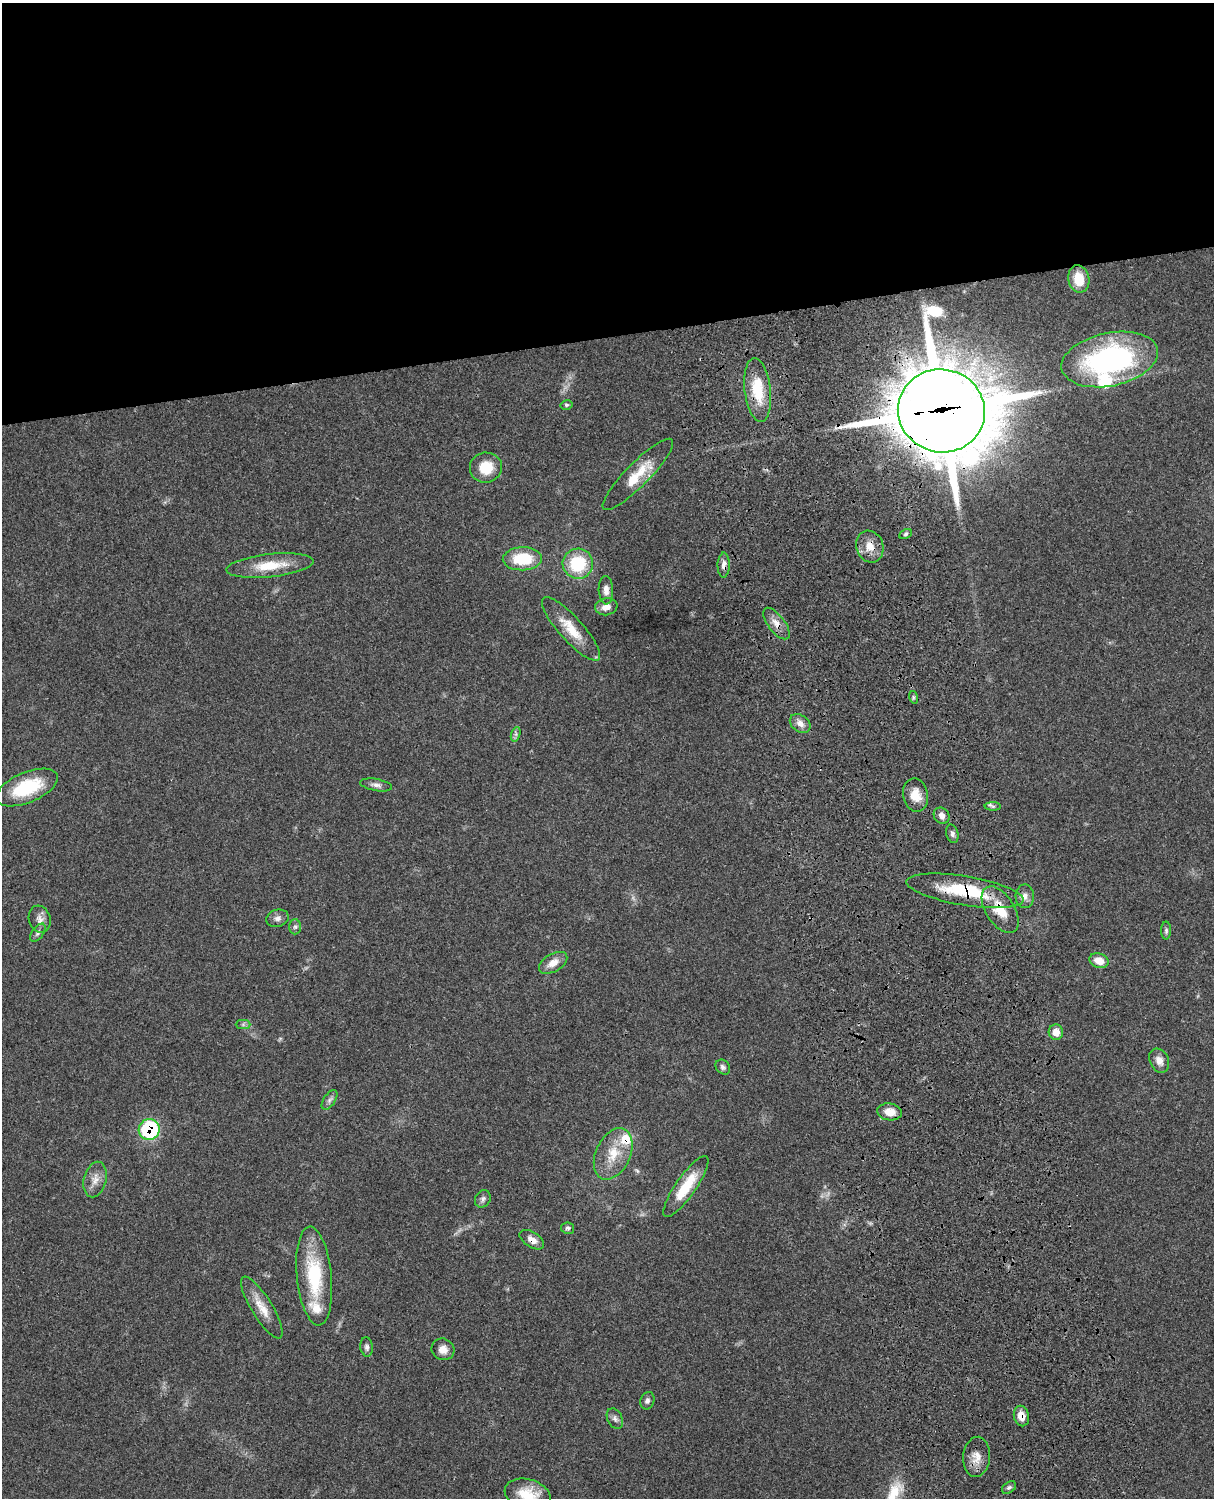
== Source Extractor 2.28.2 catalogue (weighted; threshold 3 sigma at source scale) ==
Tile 2 of 4 x 3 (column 2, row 1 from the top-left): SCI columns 1334-2545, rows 3268-4763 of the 5090 x 4928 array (HDU 1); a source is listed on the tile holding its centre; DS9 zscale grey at full resolution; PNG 1216 x 1500 px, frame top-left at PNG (2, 3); each listed source drawn as its Kron ellipse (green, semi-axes under 4 px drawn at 4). Shown black and unused: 22% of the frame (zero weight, under 3 of 4 exposures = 6% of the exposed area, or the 3 px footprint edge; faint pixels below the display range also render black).
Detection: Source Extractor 2.28.2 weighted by HDU 2 'WHT'; one run over the whole footprint, this tile lists its part. Background 0.0815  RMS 0.0058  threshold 0.0263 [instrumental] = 3 sigma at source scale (4.5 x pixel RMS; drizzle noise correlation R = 1.50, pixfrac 1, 0.05/0.05 arcsec/px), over >= 5 px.
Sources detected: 63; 4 inside a brighter listed object's ellipse — not listed separately; the other 59 listed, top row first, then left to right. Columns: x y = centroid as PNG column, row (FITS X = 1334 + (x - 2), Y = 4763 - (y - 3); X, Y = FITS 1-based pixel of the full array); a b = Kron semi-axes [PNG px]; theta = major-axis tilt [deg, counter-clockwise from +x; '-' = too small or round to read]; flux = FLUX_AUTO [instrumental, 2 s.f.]
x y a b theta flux
1079 279 14 10 -80 13
1110 359 49 26 12 130
758 390 32 13 -83 20
566 405 6 4 12 0.93
941 411 44 41 -16 6600
486 468 16 15 - 14
638 474 48 11 45 16
905 534 7 4 28 1.1
870 546 16 13 -71 7.9
522 559 19 11 2 22
578 564 15 15 - 29
724 565 12 6 89 2.9
270 566 44 11 6 18
606 590 14 7 -87 3.7
606 607 11 8 9 4.5
776 623 19 8 -53 5.3
571 629 41 12 -48 14
913 697 6 4 -72 0.9
800 723 11 8 -36 4.1
516 734 7 4 72 1.4
376 785 16 6 -10 2.6
27 788 33 15 23 29
916 795 17 12 -79 8.4
993 806 8 4 0 1.2
942 816 8 7 - 3
952 834 9 6 -75 1.7
965 891 59 14 -9 36
1025 896 12 9 -89 3.7
1000 910 26 14 -58 14
277 918 11 8 16 2.6
40 919 14 11 -72 3.7
295 927 7 6 - 1.4
1166 931 9 5 90 1.4
38 933 10 5 54 1.7
1099 961 10 7 -20 6.9
553 963 15 9 30 5.8
243 1024 7 4 0 1.2
1056 1032 7 7 - 6.3
1159 1061 13 9 -64 4.4
723 1067 8 6 -48 1.6
329 1100 11 6 56 1.9
889 1112 12 8 -8 6.5
149 1129 10 10 - 49
613 1154 27 17 65 16
95 1180 18 11 76 6
686 1187 36 10 55 19
483 1199 9 7 60 2.1
568 1228 6 5 - 1.2
532 1240 14 7 -32 4.4
314 1276 50 17 -84 39
262 1307 36 10 -58 9.8
367 1347 10 6 -83 1.8
443 1349 11 10 - 4.8
647 1401 9 7 69 1.7
1021 1416 10 7 -77 5.7
615 1419 11 7 -62 2.2
977 1457 20 13 85 7.2
1009 1487 8 5 35 1.3
528 1495 23 15 -16 14
Overlapping masked pixels (flux is a lower limit): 10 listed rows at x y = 758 390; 941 411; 870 546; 724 565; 776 623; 965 891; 1000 910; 149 1129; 532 1240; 1021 1416
Isophote crosses this tile's border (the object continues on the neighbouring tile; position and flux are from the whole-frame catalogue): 1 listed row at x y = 528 1495